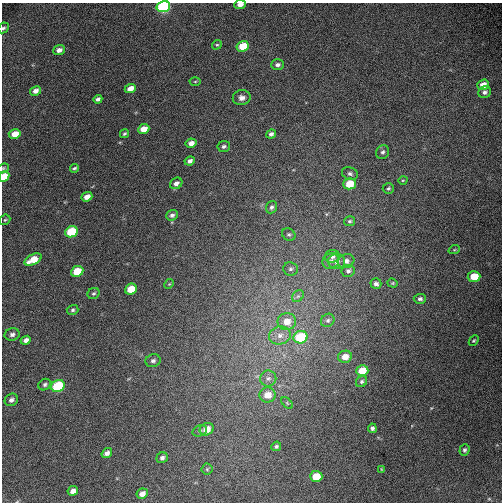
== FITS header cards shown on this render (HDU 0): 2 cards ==
NAXIS1  =                  500 / Axis length
NAXIS2  =                  500 / Axis length

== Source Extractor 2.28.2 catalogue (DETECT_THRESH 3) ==
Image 500 x 500 px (HDU 0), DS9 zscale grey, 1 PNG px = 1 image px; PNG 504 x 504 px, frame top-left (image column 1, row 500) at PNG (2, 3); each listed source drawn as its Kron ellipse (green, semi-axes under 4 px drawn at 4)
Background 842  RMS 18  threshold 54.8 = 3 sigma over >= 5 px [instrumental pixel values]
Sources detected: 84; all 84 listed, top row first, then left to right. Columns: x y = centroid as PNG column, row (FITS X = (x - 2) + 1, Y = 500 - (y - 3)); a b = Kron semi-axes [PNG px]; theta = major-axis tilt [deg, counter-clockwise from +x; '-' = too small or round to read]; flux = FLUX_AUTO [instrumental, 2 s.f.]
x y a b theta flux
240 5 6 4 4 6700
163 7 7 5 13 180000
3 28 6 5 - 2200
217 45 5 4 - 1600
243 46 6 5 - 33000
59 50 6 4 21 6000
277 65 6 5 - 4300
195 81 5 3 - 1200
483 85 6 5 - 11000
130 88 5 4 - 10000
35 91 6 4 28 6500
485 92 6 5 - 3500
242 98 9 7 11 6400
98 99 4 4 - 3700
144 129 6 4 22 17000
15 134 6 4 14 12000
124 134 5 3 - 1800
271 134 5 4 - 3700
191 143 5 4 - 7600
224 146 6 5 - 3000
383 152 7 6 - 3300
190 161 5 4 - 4800
3 168 6 4 22 1600
74 168 4 3 - 1900
350 174 8 6 -23 3600
4 176 5 5 - 23000
403 180 4 3 - 1100
176 183 6 5 - 5700
350 184 6 5 - 30000
388 188 5 5 - 2200
87 197 5 4 - 9800
271 207 6 5 - 2800
172 215 6 5 - 3800
5 220 6 4 42 1800
349 221 6 5 - 2300
71 232 6 5 - 54000
289 235 7 5 -32 2600
454 250 6 3 18 1400
332 256 7 6 - 5000
33 260 9 5 26 24000
331 261 9 7 35 4800
337 261 8 7 - 6900
346 261 8 7 - 6200
290 269 7 6 - 3000
77 271 6 5 - 35000
348 271 6 6 - 3400
474 277 6 5 - 28000
393 283 5 4 - 1600
169 284 5 4 - 1400
376 284 5 5 - 3800
131 289 6 5 - 29000
94 293 6 5 - 2400
298 296 7 5 42 2800
420 299 6 5 - 3500
73 310 6 5 - 2600
328 320 7 6 - 3100
287 322 9 8 - 15000
12 334 7 6 - 4400
280 335 11 9 14 9000
301 337 7 6 - 67000
26 340 5 4 - 5100
474 341 6 4 46 1700
345 357 7 6 - 12000
153 361 8 6 15 3900
362 371 6 5 - 23000
268 378 8 8 - 4600
361 382 6 5 - 2600
45 385 6 5 - 3000
58 386 7 6 - 80000
267 395 8 7 - 15000
11 400 7 6 - 4400
287 403 7 4 -46 1700
372 428 4 4 - 2800
207 429 7 6 - 14000
200 431 7 5 23 2500
276 446 5 4 - 2200
464 450 6 5 - 2700
107 453 5 4 - 4600
162 458 6 5 - 3400
207 469 5 5 - 1800
382 469 4 3 - 1100
316 476 6 5 - 25000
73 491 5 4 - 7000
142 494 6 5 - 7400
At the frame edge (FLAGS 8, measured only in part): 5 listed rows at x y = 240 5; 163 7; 3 28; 3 168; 4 176